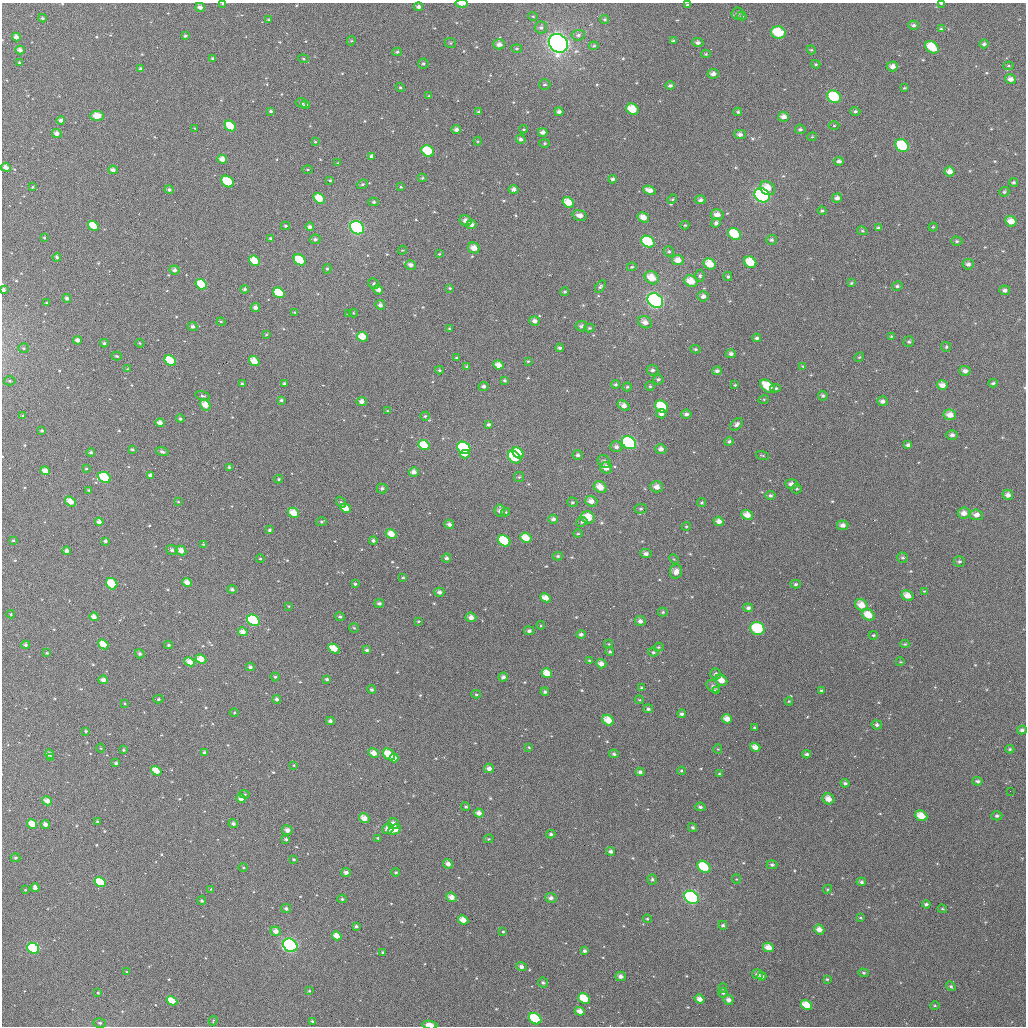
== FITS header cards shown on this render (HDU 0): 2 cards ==
NAXIS1  =                 1024
NAXIS2  =                 1024

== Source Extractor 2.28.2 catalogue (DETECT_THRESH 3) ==
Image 1024 x 1024 px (HDU 0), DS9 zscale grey, 1 PNG px = 1 image px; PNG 1028 x 1028 px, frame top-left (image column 1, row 1024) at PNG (2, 3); each listed source drawn as its Kron ellipse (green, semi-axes under 4 px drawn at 4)
Background 1680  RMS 48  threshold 145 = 3 sigma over >= 5 px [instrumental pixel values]
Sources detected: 594; of the 594, the 500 brightest by FLUX_AUTO listed and drawn (94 fainter detections omitted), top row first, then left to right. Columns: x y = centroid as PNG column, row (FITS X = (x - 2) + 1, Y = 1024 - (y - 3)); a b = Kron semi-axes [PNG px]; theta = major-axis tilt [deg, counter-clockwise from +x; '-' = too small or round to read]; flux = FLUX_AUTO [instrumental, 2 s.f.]
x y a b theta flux
941 3 4 2 - 4.0e+03
223 4 3 3 - 4.7e+03
462 4 6 3 0 1.8e+04
687 5 3 3 - 5.5e+03
200 7 5 4 - 1.4e+04
418 7 4 4 - 1.1e+04
738 14 6 6 - 7.3e+03
533 16 5 4 - 3.7e+03
742 16 4 3 - 5.0e+03
43 18 4 3 - 6.0e+03
605 19 4 4 - 4.8e+03
269 20 4 3 - 5.2e+03
913 25 5 4 - 9.2e+03
541 27 6 6 - 9.2e+03
941 29 4 4 - 3.8e+03
778 33 7 6 - 1.2e+05
578 35 6 5 - 9.5e+03
185 36 4 3 - 6.0e+03
16 37 4 4 - 1.8e+04
351 41 5 4 - 3.4e+03
673 41 3 3 - 4.3e+03
450 43 6 4 -22 5.3e+03
558 43 10 8 -43 1.4e+06
698 43 5 4 - 1.1e+04
499 44 6 5 - 1.9e+04
984 44 5 4 - 7.6e+03
594 46 5 4 - 5.0e+03
932 47 7 5 -37 7.7e+04
517 49 5 3 - 4.2e+03
20 50 5 4 - 1.6e+04
811 50 4 4 - 3.9e+03
397 52 5 4 - 5.8e+03
706 54 4 4 - 4.1e+03
212 59 4 4 - 5.3e+03
303 59 5 4 - 4.1e+03
19 63 4 3 - 4.0e+03
423 63 5 5 - 5.9e+03
816 64 5 4 - 3.6e+03
892 66 5 5 - 1.8e+04
1008 66 5 4 - 4.1e+03
140 69 4 4 - 7.5e+03
713 74 6 5 - 1.7e+04
1011 79 5 5 - 1.8e+04
545 85 5 5 - 6.1e+03
670 86 5 4 - 8.5e+03
400 88 5 4 - 4.7e+03
904 88 4 3 - 3.9e+03
429 96 3 3 - 3.1e+03
834 97 7 6 - 1.4e+05
301 103 6 4 -28 7.0e+03
305 105 4 3 - 1.1e+04
632 109 6 5 - 6.4e+04
271 111 4 3 - 6.5e+03
855 111 5 4 - 6.7e+03
479 112 4 3 - 6.4e+03
559 112 4 4 - 1.2e+04
738 112 4 4 - 5.8e+03
97 116 7 5 0 4.0e+04
783 117 5 4 - 1.9e+04
61 120 4 4 - 1.0e+04
230 126 6 5 - 7.0e+04
834 126 5 3 - 3.5e+03
195 128 4 3 - 3.1e+03
456 129 5 4 - 1.3e+04
523 129 4 3 - 3.3e+03
800 129 5 5 - 6.5e+03
543 132 5 4 - 1.5e+04
57 133 5 4 - 1.6e+04
740 134 5 4 - 1.3e+04
812 137 5 4 - 3.3e+03
521 139 5 4 - 1.0e+04
478 141 4 4 - 3.6e+03
315 142 4 3 - 3.0e+03
544 143 5 4 - 4.1e+03
902 146 7 6 - 1.6e+05
428 151 6 5 - 1.1e+05
372 156 4 4 - 9.8e+03
222 159 5 4 - 2.5e+04
839 161 5 4 - 1.1e+04
338 163 3 3 - 3.6e+03
6 167 5 4 - 1.7e+04
307 169 5 3 - 3.4e+03
113 170 5 4 - 1.5e+04
950 171 5 5 - 2.1e+04
422 178 4 4 - 4.6e+03
613 179 4 4 - 8.6e+03
330 180 3 3 - 3.2e+03
228 182 7 5 -37 1.6e+05
1013 182 4 4 - 6.1e+03
362 184 6 4 21 6.0e+03
33 187 3 2 - 3.4e+03
401 187 4 3 - 3.3e+03
768 188 8 6 -37 4.5e+04
514 189 5 4 - 1.4e+04
169 190 4 4 - 6.7e+03
649 190 6 4 -20 2.2e+04
1004 192 5 4 - 6.0e+03
762 195 8 6 -36 4.4e+05
837 198 5 4 - 1.3e+04
319 199 6 5 - 6.2e+04
672 199 5 4 - 4.3e+03
700 200 5 4 - 9.9e+03
374 202 5 4 - 5.8e+03
568 203 6 5 - 5.3e+04
822 211 4 4 - 5.1e+03
580 215 7 5 -16 1.8e+04
717 215 6 5 - 2.3e+04
643 217 6 4 -32 3.0e+04
466 221 6 5 - 1.8e+04
1011 221 6 5 - 3.3e+04
716 223 5 4 - 8.5e+03
471 225 5 4 - 1.6e+04
685 225 4 4 - 4.0e+03
93 226 6 4 -33 5.7e+04
286 226 4 3 - 5.2e+03
310 227 4 4 - 1.1e+04
933 227 4 4 - 4.0e+03
357 228 7 6 - 5.7e+05
878 228 4 3 - 7.3e+03
862 231 5 4 - 3.8e+03
735 234 7 5 -35 1.1e+05
44 237 3 3 - 3.3e+03
270 238 3 3 - 4.0e+03
315 239 5 5 - 8.3e+03
771 240 5 5 - 7.0e+03
957 241 5 4 - 5.9e+03
648 242 7 5 -33 2.1e+05
474 248 6 5 - 2.8e+04
402 250 4 4 - 3.1e+03
669 252 5 5 - 5.8e+03
439 254 3 3 - 3.2e+03
57 257 4 3 - 7.7e+03
300 260 6 5 - 9.8e+04
678 260 6 5 - 2.6e+04
254 261 6 4 -39 6.4e+04
750 262 6 5 - 8.1e+04
710 264 6 5 - 5.7e+04
968 264 5 5 - 1.1e+04
411 265 5 4 - 1.5e+04
632 267 5 3 - 3.6e+03
327 269 5 4 - 5.1e+03
174 270 5 4 - 1.2e+04
700 276 6 4 88 6.3e+03
728 276 4 4 - 5.1e+03
652 278 7 6 - 5.2e+04
691 281 7 5 -28 4.4e+04
851 283 4 3 - 4.2e+03
201 284 6 5 - 9.0e+04
374 284 6 5 - 7.4e+03
600 286 7 4 56 6.7e+03
897 286 5 4 - 6.7e+03
450 288 3 3 - 4.2e+03
245 289 4 4 - 7.2e+03
3 290 3 3 - 9.4e+03
378 290 5 4 - 1.5e+04
1005 290 5 5 - 1.0e+04
565 292 4 4 - 4.7e+03
279 293 6 5 - 9.7e+04
703 296 5 5 - 1.4e+04
67 298 4 4 - 9.0e+03
655 300 8 6 -36 7.4e+05
47 303 3 3 - 3.7e+03
380 305 5 4 - 1.0e+04
255 307 4 4 - 1.3e+04
295 312 4 3 - 3.8e+03
353 313 4 3 - 3.0e+03
348 314 4 3 - 3.0e+03
535 321 5 4 - 1.3e+04
221 322 4 4 - 3.8e+03
645 322 7 5 -28 2.2e+04
581 326 6 5 - 1.0e+04
193 327 5 4 - 9.9e+03
449 328 4 3 - 3.0e+03
589 328 5 4 - 5.0e+03
266 335 4 4 - 3.3e+03
891 336 4 3 - 3.3e+03
362 337 5 4 - 4.8e+04
757 338 4 3 - 8.3e+03
78 340 4 4 - 1.5e+04
909 342 5 5 - 5.5e+03
104 343 4 3 - 6.0e+03
140 343 5 4 - 3.7e+03
946 347 5 5 - 5.2e+03
23 348 5 5 - 5.2e+03
560 348 4 4 - 7.0e+03
695 349 5 4 - 5.1e+03
731 354 5 4 - 1.0e+04
117 356 5 4 - 4.9e+03
859 357 5 4 - 3.8e+03
456 358 4 3 - 3.6e+03
170 361 6 5 - 1.2e+05
254 361 5 4 - 4.3e+04
528 361 3 3 - 3.4e+03
499 365 5 4 - 2.9e+04
803 366 4 3 - 3.8e+03
467 367 4 4 - 5.6e+03
128 369 3 3 - 3.5e+03
439 370 4 3 - 4.7e+03
652 370 6 5 - 9.3e+03
717 371 5 4 - 1.0e+04
965 371 5 5 - 1.5e+04
658 379 5 5 - 6.4e+03
505 380 4 3 - 6.3e+03
10 381 6 4 -2 4.9e+03
993 383 4 3 - 5.3e+03
242 384 3 3 - 5.5e+03
285 384 3 3 - 8.8e+03
616 384 4 4 - 5.3e+03
735 385 3 3 - 3.4e+03
942 385 5 4 - 2.1e+04
483 386 5 4 - 8.8e+03
650 386 4 4 - 4.5e+03
768 386 8 5 -39 8.3e+04
627 387 4 4 - 5.0e+03
776 388 5 4 - 5.6e+03
203 396 7 4 -17 6.1e+03
823 396 5 4 - 6.8e+03
764 399 5 3 - 3.1e+03
281 400 4 3 - 6.4e+03
362 401 5 4 - 1.5e+04
882 401 5 5 - 1.2e+04
205 405 6 4 -60 3.9e+04
623 405 6 4 -33 1.9e+04
662 406 7 5 -35 1.1e+05
388 411 3 3 - 3.0e+03
661 414 5 4 - 1.2e+04
686 414 5 4 - 9.5e+03
950 415 6 5 - 2.8e+04
23 416 4 3 - 4.4e+03
425 416 4 4 - 5.2e+03
180 419 4 4 - 6.1e+03
160 423 4 4 - 2.2e+04
737 424 7 5 42 1.0e+04
489 425 4 4 - 7.5e+03
42 431 3 3 - 5.2e+03
952 435 6 4 1 1.2e+04
729 441 4 4 - 6.8e+03
629 443 7 6 - 2.7e+05
424 445 6 5 - 5.8e+04
908 445 4 3 - 8.7e+03
616 447 6 5 - 1.2e+04
464 448 7 5 -35 4.5e+05
132 449 4 3 - 5.5e+03
661 449 5 5 - 1.6e+04
91 452 4 4 - 6.1e+03
162 452 6 4 -18 8.5e+03
518 453 6 4 -45 5.3e+04
465 454 4 3 - 1.8e+04
578 455 5 5 - 9.1e+03
762 455 7 3 -19 3.2e+03
514 457 7 5 -44 1.5e+05
604 461 7 5 -45 1.2e+04
229 467 4 3 - 5.2e+03
606 468 6 5 - 2.2e+04
86 469 4 4 - 3.3e+03
45 471 5 4 - 2.7e+04
414 472 5 4 - 1.9e+04
150 475 4 3 - 1.0e+04
104 477 6 5 - 1.4e+05
519 477 5 5 - 4.7e+03
279 479 4 3 - 4.8e+03
791 484 6 5 - 1.8e+04
600 487 7 5 -36 3.8e+04
657 487 6 5 - 2.3e+04
382 488 5 5 - 8.1e+03
797 489 5 4 - 5.6e+03
89 490 4 3 - 5.1e+03
770 495 5 4 - 7.5e+03
1008 495 5 5 - 1.5e+04
70 501 6 4 -36 3.2e+04
591 501 6 5 - 2.2e+04
178 502 4 4 - 3.2e+03
341 502 6 4 -53 5.7e+03
572 502 5 4 - 5.2e+03
702 503 4 4 - 4.1e+03
346 508 5 4 - 3.4e+04
641 509 6 4 3 6.1e+03
500 510 6 5 - 1.4e+04
506 512 4 4 - 3.8e+03
294 513 6 4 -30 4.5e+04
964 513 6 5 - 2.2e+04
747 515 6 4 -24 3.2e+04
976 515 6 5 - 1.8e+04
588 517 7 6 - 6.0e+04
553 519 5 4 - 1.1e+04
719 521 5 4 - 1.7e+04
99 522 4 4 - 1.8e+04
322 522 5 4 - 5.1e+03
582 522 6 4 24 5.5e+03
449 524 5 4 - 1.2e+04
843 525 5 4 - 1.6e+04
686 526 4 4 - 3.8e+03
270 530 4 4 - 6.1e+03
391 534 6 4 -30 3.8e+04
578 534 5 3 - 3.4e+03
526 538 6 5 - 4.3e+04
13 540 4 3 - 3.9e+03
105 541 4 4 - 7.7e+03
373 541 4 4 - 7.3e+03
504 541 7 5 -35 1.4e+05
203 544 4 3 - 3.3e+03
172 550 5 5 - 9.2e+03
181 550 5 4 - 2.6e+04
67 551 4 4 - 1.1e+04
646 554 6 4 -6 1.2e+04
558 556 5 4 - 5.4e+03
447 558 4 4 - 8.2e+03
902 558 5 5 - 5.9e+03
260 559 4 3 - 3.9e+03
674 559 5 3 - 3.1e+03
959 561 6 5 - 6.6e+03
676 572 7 6 - 2.4e+04
403 577 4 3 - 3.9e+03
187 582 5 4 - 2.3e+04
112 584 6 5 - 1.1e+05
355 584 3 3 - 5.4e+03
796 584 5 4 - 5.8e+03
232 589 4 4 - 8.5e+03
924 591 4 3 - 3.1e+03
439 592 5 4 - 1.2e+04
907 596 6 5 - 3.3e+04
546 598 5 4 - 2.7e+04
379 603 5 4 - 8.6e+03
861 605 6 5 - 4.0e+04
289 606 4 3 - 3.3e+03
748 608 5 4 - 9.5e+03
663 612 5 4 - 5.0e+03
11 614 4 4 - 4.4e+03
868 615 7 5 -36 4.8e+04
94 617 5 4 - 1.9e+04
340 617 4 4 - 5.7e+03
471 617 5 5 - 2.0e+04
253 620 7 5 -34 2.5e+05
418 621 3 2 - 3.4e+03
640 621 5 5 - 1.3e+04
541 625 4 4 - 3.0e+03
354 628 5 5 - 4.5e+03
757 628 7 6 - 1.9e+05
529 631 5 4 - 9.4e+03
243 632 5 4 - 2.5e+04
581 634 5 4 - 1.1e+04
873 635 5 4 - 4.3e+03
103 644 5 4 - 4.9e+04
609 644 4 4 - 3.4e+03
905 644 4 3 - 4.5e+03
26 645 4 4 - 7.9e+03
169 645 4 3 - 5.7e+03
658 647 5 4 - 5.1e+03
334 649 6 4 -29 5.1e+04
367 650 4 4 - 9.3e+03
610 652 4 4 - 5.2e+03
653 652 5 4 - 5.8e+03
47 653 3 3 - 3.1e+03
140 654 5 4 - 8.4e+03
201 659 5 4 - 3.6e+04
590 661 4 3 - 3.7e+03
190 662 5 4 - 2.8e+04
900 662 4 3 - 3.1e+03
601 664 5 4 - 1.9e+04
250 667 4 4 - 8.2e+03
547 673 5 4 - 3.8e+04
716 674 5 5 - 9.5e+03
275 677 4 4 - 4.8e+03
503 677 4 4 - 1.1e+04
327 679 4 3 - 7.0e+03
103 680 5 4 - 1.7e+04
721 680 6 5 - 3.3e+04
713 686 7 5 -36 1.1e+04
642 687 4 3 - 4.0e+03
372 689 4 4 - 6.5e+03
821 690 3 3 - 3.7e+03
716 691 4 4 - 1.0e+04
545 692 4 4 - 7.5e+03
476 694 5 4 - 4.3e+03
158 699 5 4 - 4.2e+03
277 699 4 4 - 1.0e+04
639 700 4 4 - 3.3e+03
789 701 4 4 - 3.3e+03
125 703 4 3 - 3.3e+03
648 709 5 4 - 7.4e+03
234 713 4 4 - 3.2e+03
682 714 4 3 - 8.4e+03
727 719 5 4 - 2.7e+04
608 720 6 5 - 4.6e+04
330 721 4 4 - 8.0e+03
877 725 5 4 - 8.2e+03
754 727 3 2 - 3.2e+03
1022 730 5 4 - 9.2e+03
86 731 3 3 - 4.6e+03
529 747 3 2 - 3.0e+03
755 747 5 4 - 2.3e+04
101 748 4 4 - 3.5e+03
718 749 4 4 - 3.3e+03
1010 749 4 4 - 4.5e+03
124 750 3 3 - 4.2e+03
205 753 3 3 - 1.1e+04
374 753 5 4 - 2.4e+04
50 754 4 4 - 1.3e+04
614 754 5 4 - 6.9e+03
807 754 4 3 - 7.5e+03
389 755 7 5 -41 6.1e+04
51 757 4 3 - 4.6e+03
394 758 4 4 - 3.0e+04
116 763 3 3 - 6.0e+03
294 765 4 3 - 3.2e+03
489 768 5 4 - 1.5e+04
156 771 5 4 - 4.3e+04
681 771 4 4 - 4.1e+03
640 772 4 4 - 9.9e+03
720 774 4 3 - 4.3e+03
977 781 5 4 - 7.8e+03
845 783 4 3 - 7.4e+03
1010 791 2 2 - 3.3e+03
245 794 5 4 - 4.4e+03
241 799 5 4 - 1.7e+04
828 799 6 5 - 2.7e+04
47 801 5 4 - 2.3e+04
466 807 4 4 - 5.9e+03
700 807 5 4 - 8.0e+03
479 813 5 4 - 1.9e+04
921 816 6 5 - 5.0e+04
997 816 5 4 - 7.6e+03
364 818 5 4 - 2.8e+04
97 821 3 2 - 3.4e+03
393 823 5 5 - 1.8e+04
32 824 5 4 - 4.2e+04
46 824 4 3 - 1.4e+04
233 824 4 4 - 8.3e+03
692 827 5 4 - 6.2e+03
388 829 6 5 - 2.0e+04
394 829 6 4 27 4.1e+04
287 830 5 4 - 1.6e+04
551 834 5 4 - 6.7e+03
378 838 3 3 - 4.9e+03
286 839 4 3 - 5.6e+03
489 839 5 4 - 3.9e+03
611 851 4 4 - 9.4e+03
15 858 5 4 - 7.2e+03
294 859 3 3 - 4.1e+03
448 864 5 4 - 1.8e+04
772 865 5 4 - 6.9e+03
704 867 7 5 -36 9.6e+04
243 868 5 3 - 3.2e+03
346 872 5 4 - 1.1e+04
396 872 4 4 - 4.3e+03
652 879 5 5 - 6.1e+03
736 879 4 4 - 3.2e+03
100 882 6 4 -34 1.3e+05
861 882 5 4 - 7.7e+03
35 888 4 3 - 1.3e+04
211 889 4 4 - 3.4e+03
827 889 4 4 - 3.7e+03
25 890 4 3 - 3.0e+03
452 897 6 4 -23 2.3e+04
692 897 8 6 -34 6.0e+05
551 898 6 5 - 1.2e+04
342 899 5 4 - 5.2e+03
202 901 4 4 - 5.6e+03
926 904 4 3 - 7.3e+03
286 908 5 4 - 7.9e+03
942 909 5 3 - 3.5e+03
860 918 4 3 - 3.4e+03
647 919 4 4 - 3.9e+03
463 920 5 4 - 3.4e+04
723 925 4 4 - 7.2e+03
356 926 3 3 - 6.6e+03
819 929 5 4 - 2.3e+04
276 931 5 4 - 2.0e+04
503 932 3 3 - 3.4e+03
337 936 5 4 - 3.2e+04
290 945 7 6 - 5.2e+05
768 947 5 4 - 3.2e+04
33 948 6 5 - 2.4e+05
585 951 4 4 - 7.8e+03
383 952 4 3 - 5.2e+03
521 967 5 4 - 1.1e+04
127 972 3 3 - 3.3e+03
864 973 5 4 - 5.1e+03
757 974 5 5 - 1.2e+04
621 976 5 4 - 1.4e+04
762 976 4 4 - 8.8e+03
827 979 4 4 - 4.5e+03
543 983 5 4 - 7.0e+03
951 986 5 4 - 5.2e+03
723 988 5 4 - 4.5e+03
309 991 4 3 - 3.7e+03
98 993 3 3 - 4.0e+03
723 993 5 5 - 5.4e+03
584 999 6 5 - 8.6e+04
699 999 5 4 - 2.1e+04
728 1000 5 4 - 1.4e+04
172 1001 5 4 - 5.3e+04
806 1005 6 5 - 4.8e+04
935 1006 5 3 - 3.8e+03
580 1011 5 4 - 2.2e+04
535 1019 6 5 - 1.7e+05
213 1021 4 3 - 3.1e+03
312 1021 4 3 - 4.9e+03
100 1023 6 5 - 6.3e+03
430 1025 7 4 -10 3.1e+04
At the frame edge (FLAGS 8, measured only in part): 5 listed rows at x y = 941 3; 223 4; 462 4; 3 290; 430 1025
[94 fainter detections neither listed nor drawn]

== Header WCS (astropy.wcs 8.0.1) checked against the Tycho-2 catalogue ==
Header WCS as astropy/WCSLIB reads it (applying the file's SIP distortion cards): RA---TAN-SIP/DEC--TAN-SIP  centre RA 01:03:04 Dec +10:16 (15.77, +10.27 deg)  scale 8.66 arcsec/px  FOV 147.9' x 147.9'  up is +179 deg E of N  parity flipped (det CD > 0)
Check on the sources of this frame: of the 60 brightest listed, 60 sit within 12.3 arcsec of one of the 180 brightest Tycho-2 stars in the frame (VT <= 12.23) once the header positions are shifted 4.52 arcsec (3.95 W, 2.19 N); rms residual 4.11 arcsec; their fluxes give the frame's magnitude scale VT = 22.68 - 2.5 log10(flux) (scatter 0.16 mag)
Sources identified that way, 144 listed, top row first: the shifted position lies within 12.3 arcsec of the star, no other Tycho-2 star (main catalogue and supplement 1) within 24.6 arcsec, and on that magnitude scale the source's flux lands within +1.5 / -3 mag of the star's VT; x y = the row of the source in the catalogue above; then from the Tycho-2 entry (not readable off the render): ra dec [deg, ICRS J2000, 3 dp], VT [Tycho-2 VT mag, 2 dp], TYC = Tycho-2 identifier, HIP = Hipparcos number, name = IAU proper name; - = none
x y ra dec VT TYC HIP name
778 33 15.143 +9.095 9.98 605-595-1 - -
558 43 15.678 +9.133 6.88 612-325-1 4878 -
932 47 14.769 +9.121 10.68 605-445-1 - -
20 50 16.991 +9.173 11.86 612-741-1 - -
713 74 15.301 +9.197 11.78 605-1069-1 - -
1011 79 14.576 +9.193 11.75 605-404-1 - -
834 97 15.004 +9.246 9.66 605-610-1 - -
632 109 15.495 +9.287 10.45 612-404-1 - -
783 117 15.127 +9.296 11.76 605-910-1 - -
230 126 16.474 +9.347 10.35 612-377-1 - -
543 132 15.713 +9.347 12.22 612-936-1 - -
57 133 16.898 +9.372 12.28 612-728-1 - -
902 146 14.835 +9.360 9.56 605-667-1 - -
428 151 15.992 +9.398 9.94 612-395-1 - -
222 159 16.493 +9.427 11.66 612-642-1 - -
839 161 14.989 +9.400 11.65 605-701-1 - -
113 170 16.759 +9.458 12.23 612-429-1 - -
768 188 15.162 +9.470 11.86 605-796-1 - -
319 199 16.254 +9.517 10.86 612-830-1 - -
568 203 15.647 +9.515 11.15 612-767-1 - -
717 215 15.283 +9.535 11.98 605-421-1 - -
643 217 15.463 +9.546 11.54 612-394-1 - -
466 221 15.897 +9.563 12.24 612-546-1 - -
1011 221 14.566 +9.535 11.36 605-843-1 - -
93 226 16.804 +9.593 10.86 612-128-1 - -
357 228 16.160 +9.586 8.34 612-126-1 5048 -
735 234 15.239 +9.582 10.15 605-218-1 - -
648 242 15.450 +9.605 9.76 612-152-1 - -
474 248 15.875 +9.629 11.18 612-44-1 - -
300 260 16.299 +9.666 10.17 612-108-1 - -
678 260 15.377 +9.647 11.86 612-137-1 - -
254 261 16.409 +9.670 10.77 612-4-1 - -
750 262 15.199 +9.649 10.65 605-232-1 - -
710 264 15.298 +9.655 10.53 605-240-1 - -
411 265 16.029 +9.672 12.24 612-67-1 - -
652 278 15.439 +9.691 10.81 612-124-1 - -
691 281 15.342 +9.698 10.91 612-200-1 - -
201 284 16.538 +9.729 10.04 612-2-1 - -
279 293 16.348 +9.746 10.24 612-178-1 - -
703 296 15.313 +9.733 11.92 605-127-1 - -
655 300 15.429 +9.746 7.96 612-182-1 4806 -
535 321 15.723 +9.801 12.01 612-27-1 - -
645 322 15.453 +9.799 11.28 612-81-1 - -
581 326 15.608 +9.811 12.52 612-194-1 - -
362 337 16.142 +9.848 11.23 612-72-1 - -
78 340 16.838 +9.869 12.05 612-203-1 - -
170 361 16.611 +9.915 10.12 612-201-1 - -
254 361 16.405 +9.911 10.96 612-54-1 - -
499 365 15.809 +9.909 11.53 612-103-1 - -
652 370 15.433 +9.912 12.93 612-131-1 - -
965 371 14.670 +9.897 11.81 605-238-1 - -
942 385 14.725 +9.933 11.47 605-170-1 - -
768 386 15.149 +9.947 10.84 605-49-1 - -
205 405 16.523 +10.018 11.27 615-899-1 - -
662 406 15.408 +10.001 9.91 615-620-1 - -
950 415 14.704 +10.004 11.50 608-522-1 - -
424 445 15.987 +10.105 10.47 615-702-1 - -
464 448 15.889 +10.110 9.49 615-486-1 - -
661 449 15.408 +10.102 11.76 615-502-1 - -
518 453 15.757 +10.118 10.87 615-350-1 - -
465 454 15.888 +10.125 11.79 615-814-1 - -
578 455 15.611 +10.122 12.36 615-678-1 - -
514 457 15.766 +10.130 9.89 615-650-1 - -
45 471 16.912 +10.184 11.16 615-447-1 - -
414 472 16.011 +10.170 11.84 615-460-1 - -
104 477 16.766 +10.198 9.72 615-743-1 - -
791 484 15.086 +10.180 12.58 608-888-1 - -
600 487 15.554 +10.198 10.83 615-822-1 - -
657 487 15.416 +10.194 11.70 615-243-1 - -
1008 495 14.558 +10.194 12.11 608-708-1 - -
70 501 16.849 +10.257 11.18 615-726-1 - -
346 508 16.175 +10.261 11.10 615-148-1 - -
294 513 16.302 +10.275 10.71 615-833-1 5092 -
964 513 14.664 +10.240 11.95 608-582-1 - -
747 515 15.193 +10.257 10.93 608-20-1 - -
976 515 14.633 +10.243 11.63 608-210-1 - -
588 517 15.583 +10.271 10.58 615-364-1 - -
553 519 15.668 +10.277 12.14 615-484-1 - -
99 522 16.778 +10.305 11.84 615-955-1 - -
449 524 15.922 +10.295 11.22 615-134-1 - -
391 534 16.062 +10.321 10.78 615-489-1 - -
526 538 15.733 +10.324 10.92 615-463-1 - -
105 541 16.762 +10.351 12.14 615-737-1 - -
504 541 15.786 +10.332 9.84 615-807-1 - -
181 550 16.576 +10.370 11.52 615-908-1 - -
676 572 15.365 +10.399 11.85 615-569-1 - -
187 582 16.559 +10.447 11.41 615-612-1 - -
112 584 16.744 +10.453 10.45 615-56-1 - -
907 596 14.797 +10.442 11.65 608-1000-1 - -
546 598 15.681 +10.467 11.69 615-532-1 - -
861 605 14.909 +10.467 11.10 608-580-1 4644 -
868 615 14.891 +10.491 11.05 608-918-1 - -
94 617 16.786 +10.533 12.53 615-512-1 - -
471 617 15.864 +10.517 11.99 615-396-1 - -
253 620 16.395 +10.536 9.45 615-594-1 - -
757 628 15.163 +10.531 9.46 608-100-1 - -
243 632 16.422 +10.563 12.35 615-157-1 - -
103 644 16.762 +10.600 10.85 615-253-1 - -
334 649 16.197 +10.600 11.31 615-410-1 - -
201 659 16.522 +10.631 11.28 615-851-1 - -
190 662 16.549 +10.638 11.89 615-196-1 - -
601 664 15.543 +10.622 12.20 615-935-1 - -
250 667 16.402 +10.648 12.38 615-409-1 - -
547 673 15.675 +10.648 12.15 615-10-1 - -
716 674 15.263 +10.640 12.23 608-546-1 - -
103 680 16.761 +10.685 11.99 615-60-1 - -
721 680 15.248 +10.656 11.21 608-282-1 - -
277 699 16.335 +10.724 12.42 615-290-1 - -
727 719 15.232 +10.748 11.99 608-374-1 - -
608 720 15.522 +10.759 10.63 615-574-1 - -
755 747 15.161 +10.815 11.67 608-30-1 - -
389 755 16.058 +10.851 10.82 615-952-1 - -
394 758 16.046 +10.860 11.96 615-703-1 - -
489 768 15.812 +10.880 12.07 615-401-1 - -
156 771 16.626 +10.902 11.19 615-819-1 - -
828 799 14.978 +10.935 11.23 608-472-1 - -
466 807 15.868 +10.973 12.54 615-1018-1 - -
921 816 14.750 +10.971 10.84 608-268-1 - -
364 818 16.115 +11.006 11.14 615-962-1 - -
393 823 16.044 +11.017 11.81 615-375-1 - -
32 824 16.929 +11.035 10.97 615-980-1 - -
692 827 15.311 +11.011 12.26 608-586-1 - -
394 829 16.040 +11.031 11.20 615-408-1 - -
287 830 16.303 +11.038 11.86 615-966-1 - -
611 851 15.510 +11.073 11.80 615-927-1 - -
448 864 15.908 +11.111 11.88 615-600-1 - -
704 867 15.280 +11.106 10.12 608-1059-1 - -
346 872 16.157 +11.137 12.52 615-830-1 - -
100 882 16.759 +11.172 10.16 615-57-1 - -
452 897 15.896 +11.192 12.18 615-911-1 - -
692 897 15.308 +11.180 8.24 608-1023-1 4765 -
551 898 15.654 +11.188 12.18 615-514-1 - -
286 908 16.303 +11.227 12.64 615-972-1 - -
276 931 16.327 +11.282 11.57 615-23-1 - -
337 936 16.177 +11.291 11.32 615-205-1 - -
290 945 16.290 +11.316 8.14 615-339-1 5086 -
768 947 15.117 +11.296 11.25 608-1001-1 - -
33 948 16.920 +11.334 9.23 615-839-1 - -
757 974 15.143 +11.360 12.03 608-469-1 - -
584 999 15.567 +11.429 10.50 615-603-1 - -
699 999 15.284 +11.424 11.51 608-591-1 - -
172 1001 16.578 +11.454 10.65 615-916-1 - -
806 1005 15.021 +11.433 10.78 608-645-1 - -
535 1019 15.686 +11.480 9.46 615-445-1 4884 -